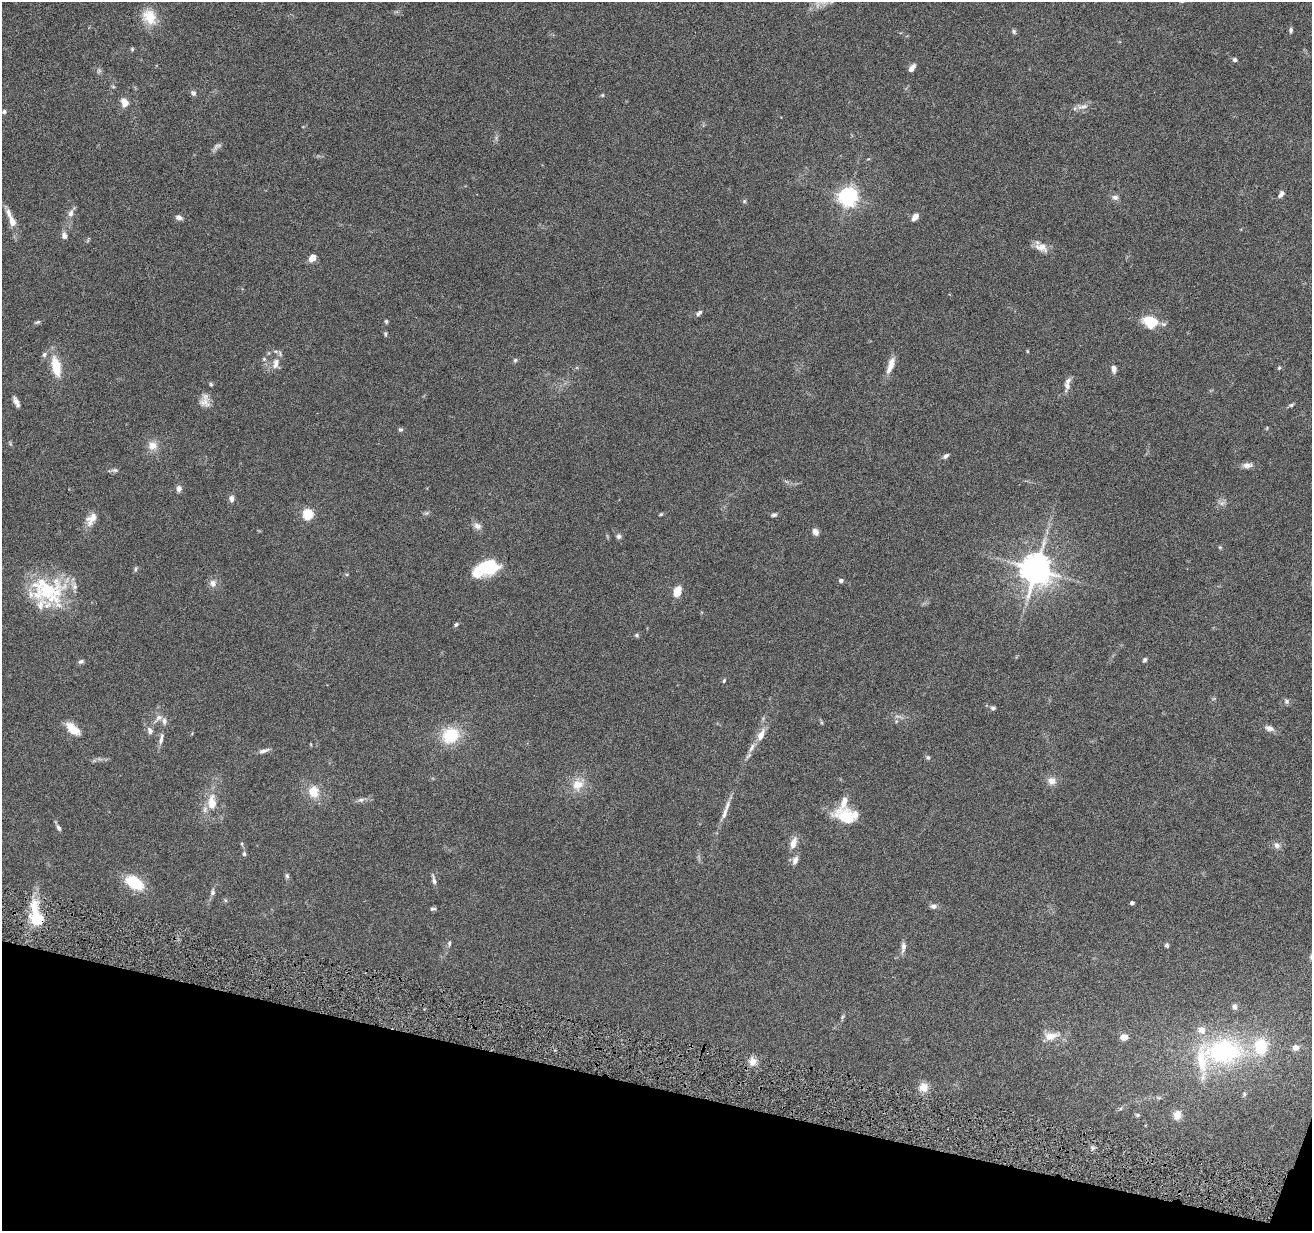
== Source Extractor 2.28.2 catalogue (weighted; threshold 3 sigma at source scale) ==
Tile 15 of 4 x 4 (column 3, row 4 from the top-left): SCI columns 2625-3934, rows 255-1483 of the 5245 x 5297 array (HDU 1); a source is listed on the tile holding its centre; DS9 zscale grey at full resolution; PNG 1314 x 1233 px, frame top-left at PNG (2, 2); no overlay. Shown black and unused: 12% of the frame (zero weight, under 4 of 8 exposures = <1% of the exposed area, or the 3 px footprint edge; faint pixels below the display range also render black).
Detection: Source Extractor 2.28.2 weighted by HDU 2 'WHT'; one run over the whole footprint, this tile lists its part. Background 0.0769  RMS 0.0044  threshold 0.0181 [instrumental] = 3 sigma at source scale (4.09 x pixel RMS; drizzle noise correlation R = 1.36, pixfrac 0.8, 0.05/0.05 arcsec/px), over >= 5 px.
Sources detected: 140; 4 too faint to see at this stretch — not listed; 14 inside a brighter listed object's ellipse — not listed separately; the other 122 listed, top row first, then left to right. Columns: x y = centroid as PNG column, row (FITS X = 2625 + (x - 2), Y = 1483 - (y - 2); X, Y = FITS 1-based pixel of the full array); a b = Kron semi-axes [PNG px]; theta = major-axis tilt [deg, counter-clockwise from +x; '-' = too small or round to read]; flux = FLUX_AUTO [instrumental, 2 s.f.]
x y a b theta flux
149 17 22 17 -55 8.4
1291 30 6 5 - 0.93
1014 32 7 5 -61 0.78
132 49 5 4 - 0.59
1235 60 6 5 - 0.9
911 69 7 6 - 1.6
113 87 6 4 -2 0.49
193 93 7 6 - 1.1
602 95 5 4 - 0.44
124 102 12 9 -68 3.2
1082 107 18 7 5 2.6
4 112 6 5 - 0.89
1281 194 9 5 52 1.6
848 197 6 6 - 220
1115 197 9 7 -14 1.5
744 201 6 5 - 0.56
71 213 11 7 78 2
179 217 8 6 -20 1.6
915 217 10 6 53 2.3
12 222 11 7 -71 3.5
64 236 9 7 -75 1.7
88 240 6 4 72 0.51
1041 247 18 10 -26 3.9
312 258 9 7 54 2.9
699 313 9 5 36 1.2
386 321 5 4 - 0.65
37 322 9 5 13 0.78
1150 322 16 12 -23 11
385 334 7 4 90 0.63
1027 351 4 4 - 0.39
44 354 8 6 58 1.1
264 359 6 6 - 0.76
515 360 5 5 - 0.7
276 364 16 9 73 3.6
891 365 23 7 70 4.2
56 367 20 9 -78 11
1279 368 5 4 - 0.55
1114 369 7 5 -82 2.4
211 384 6 5 - 0.54
1067 386 14 8 82 2.5
205 401 18 13 88 3.6
16 402 11 4 -64 1.9
1291 405 7 4 12 0.75
1267 428 5 4 - 0.42
400 429 6 5 - 0.8
152 445 13 12 - 4
946 456 7 5 36 1.2
1247 465 13 7 2 2.1
115 470 10 5 4 1
179 489 8 6 86 1.7
231 498 8 7 - 1.7
426 513 6 6 - 0.78
308 514 5 5 - 32
661 514 5 4 - 0.53
774 515 7 5 17 0.84
91 519 18 11 59 4.1
477 526 12 8 -39 2.1
815 532 7 6 - 2.3
618 536 6 6 - 1.2
1220 547 5 5 - 0.47
488 567 22 14 10 20
136 569 8 4 73 0.7
1036 569 10 9 - 730
347 574 6 3 18 0.43
841 581 4 4 - 1.5
213 583 10 9 - 2.4
48 591 48 33 -6 32
677 592 9 6 67 7.3
456 624 6 5 - 0.73
636 635 6 5 - 0.67
1145 660 6 5 - 0.87
81 661 7 5 23 1
724 681 5 4 - 0.63
1287 701 7 6 - 1.1
993 708 6 5 - 0.92
158 718 17 7 43 2.4
896 721 5 5 - 0.57
1269 728 14 7 -17 2.1
72 729 17 8 -41 7.6
451 735 19 16 25 16
761 735 12 7 64 4.5
161 739 18 6 76 2.3
752 748 15 6 63 2.6
264 751 15 5 15 1.7
928 757 6 6 - 0.73
1052 781 11 9 -17 3
578 785 16 12 39 6.5
313 792 15 12 -77 6.9
361 800 9 6 11 1.2
212 802 24 13 90 7.9
725 813 23 7 69 3.5
846 817 24 14 -20 14
59 828 9 5 -65 1.1
793 843 18 8 72 3.4
1277 845 10 8 -51 1.8
244 854 6 5 - 0.81
795 860 11 7 72 2.2
287 876 8 5 -79 0.85
434 880 15 5 -75 1.5
134 883 14 8 -32 21
212 892 9 6 80 1.2
225 900 6 4 -71 0.49
1132 903 4 4 - 1.5
933 906 9 7 3 1.5
34 907 23 11 -87 9.6
433 909 7 5 6 0.77
37 919 6 5 - 40
449 943 8 5 -87 0.86
1167 945 5 5 - 0.83
903 947 14 6 83 2
1235 1007 7 6 - 1.4
842 1017 8 5 65 0.71
1051 1036 20 10 10 5.7
1124 1037 10 8 4 2.5
1296 1048 8 7 - 2.3
1223 1051 58 37 2 64
753 1061 9 9 - 3.4
923 1087 10 10 - 4.7
1244 1094 7 5 -89 0.73
1120 1109 6 4 18 0.64
1137 1115 6 5 - 0.67
1177 1115 11 9 71 3.7
Overlapping masked pixels (flux is a lower limit): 1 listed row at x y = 37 919